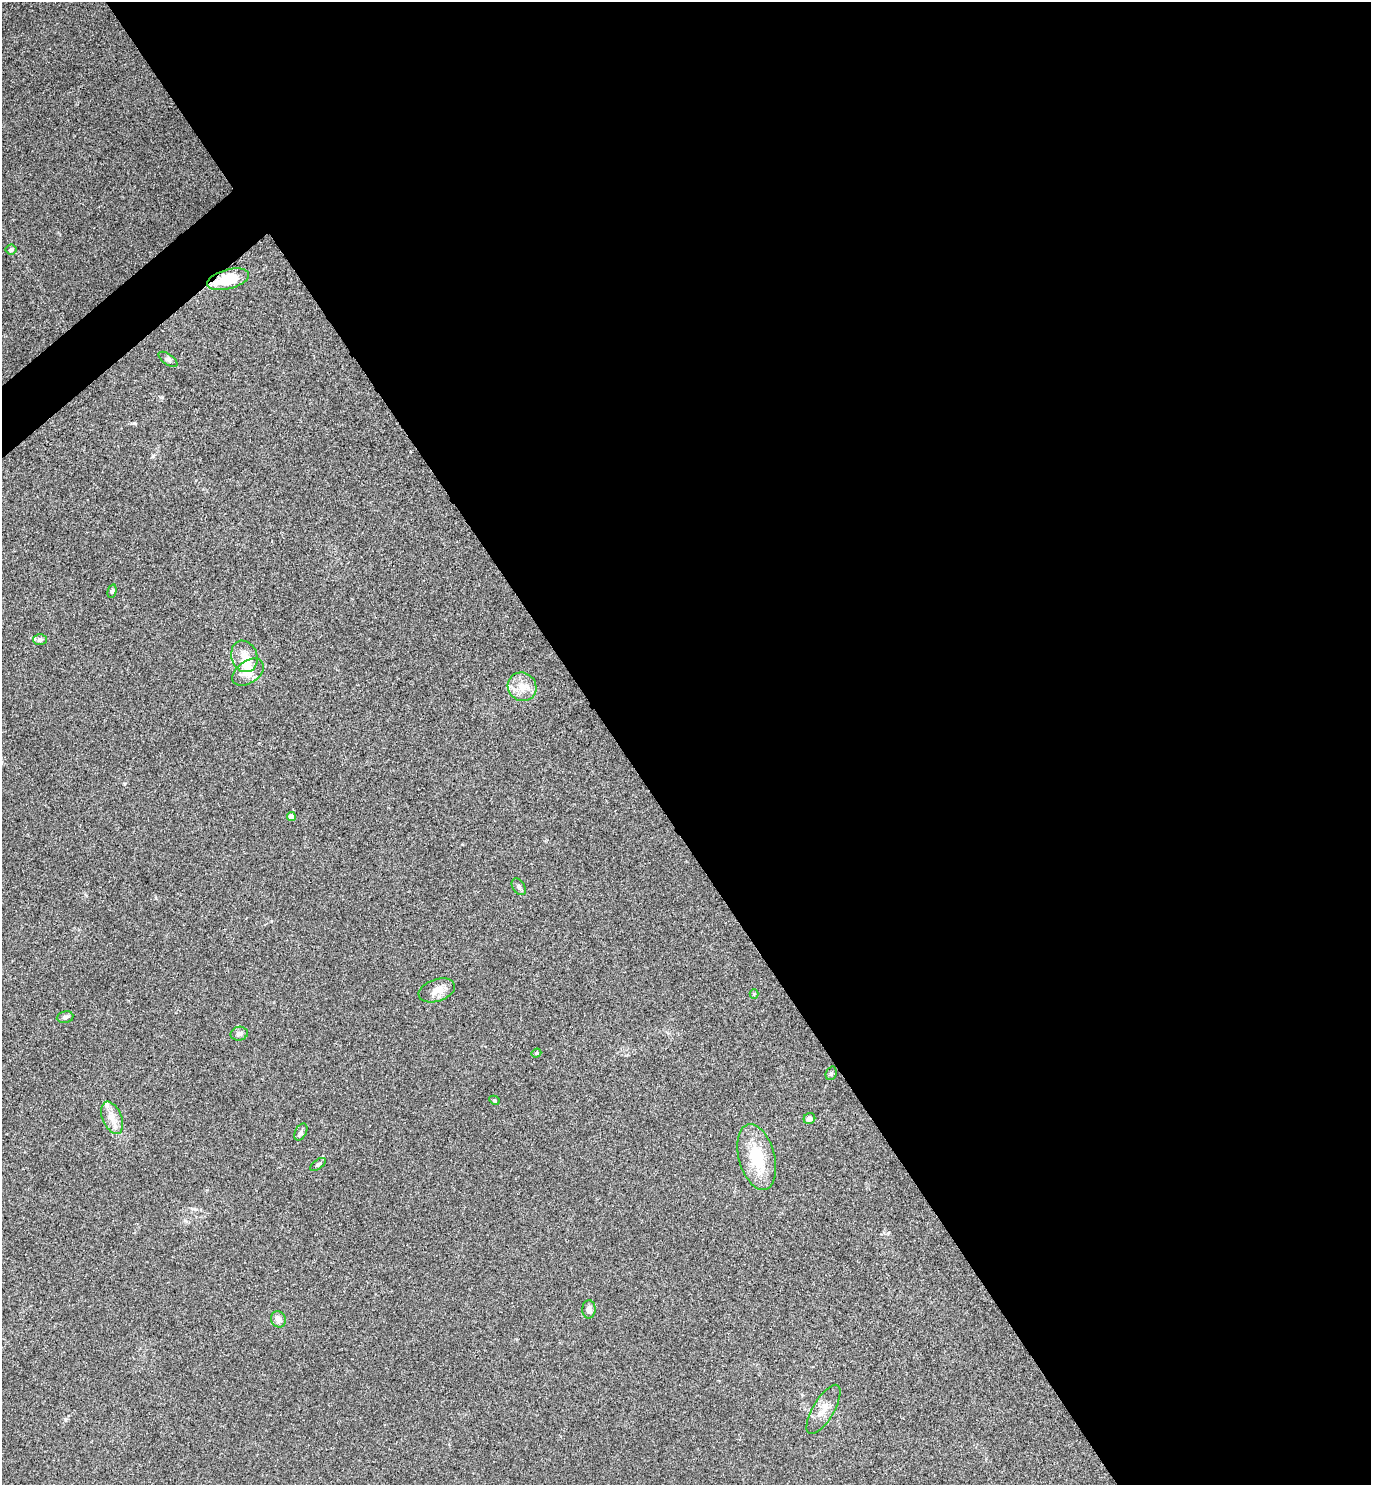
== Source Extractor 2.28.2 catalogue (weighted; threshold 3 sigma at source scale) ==
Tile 8 of 4 x 4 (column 4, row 2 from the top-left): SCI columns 4280-5648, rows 2975-4457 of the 5947 x 5950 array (HDU 1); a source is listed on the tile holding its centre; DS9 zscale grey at full resolution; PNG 1373 x 1487 px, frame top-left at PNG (2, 2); each listed source drawn as its Kron ellipse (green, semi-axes under 4 px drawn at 4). Shown black and unused: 56% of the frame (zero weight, under 3 of 4 exposures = <1% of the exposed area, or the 3 px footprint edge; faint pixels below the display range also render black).
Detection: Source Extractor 2.28.2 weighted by HDU 2 'WHT'; one run over the whole footprint, this tile lists its part. Background 0.0531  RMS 0.0053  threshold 0.0238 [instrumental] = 3 sigma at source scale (4.5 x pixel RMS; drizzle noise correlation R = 1.50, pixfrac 1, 0.05/0.05 arcsec/px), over >= 5 px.
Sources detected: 27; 1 inside a brighter object's white glare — neither listed nor drawn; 1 inside a brighter listed object's ellipse — not listed separately; the other 25 listed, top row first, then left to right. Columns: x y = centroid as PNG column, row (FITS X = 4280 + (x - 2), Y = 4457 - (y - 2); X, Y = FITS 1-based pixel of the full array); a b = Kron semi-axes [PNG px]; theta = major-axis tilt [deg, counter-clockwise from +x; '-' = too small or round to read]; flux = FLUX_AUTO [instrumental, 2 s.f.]
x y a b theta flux
11 250 5 5 - 1.1
228 279 22 9 15 19
168 359 11 5 -35 1.4
112 591 7 4 75 0.94
40 640 7 5 0 1.7
244 656 16 13 -70 6.3
248 672 17 11 35 7
522 687 15 14 - 7.4
291 817 4 4 - 4.2
519 887 9 6 -58 1.3
437 990 19 11 18 5.6
754 994 4 4 - 0.53
65 1017 8 6 8 1.6
239 1034 8 7 - 1.8
536 1053 5 4 - 0.61
831 1073 7 5 69 0.78
494 1100 5 4 - 0.77
112 1118 17 9 -67 5.2
809 1119 6 5 - 2
301 1132 9 5 61 1.4
757 1157 33 18 -75 23
318 1164 9 4 37 1
589 1309 9 6 89 2.3
278 1319 8 7 - 2.7
823 1409 28 10 59 6.4
Overlapping masked pixels (flux is a lower limit): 1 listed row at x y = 228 279
Unlisted compact peaks at least as high as the median listed source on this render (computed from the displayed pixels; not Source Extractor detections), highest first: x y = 162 397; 134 423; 65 1419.